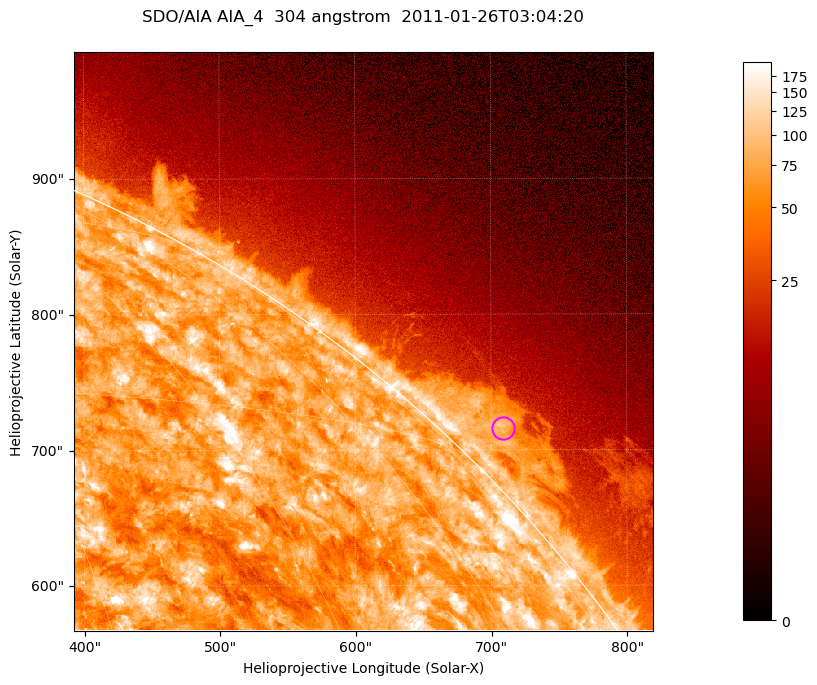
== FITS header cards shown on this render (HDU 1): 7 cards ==
TELESCOP= 'SDO/AIA '           / For AIA: SDO/AIA
INSTRUME= 'AIA_4   '           / For AIA: AIA_ATA1, AIA_ATA2, AIA_ATA3 or AIA_AT
WAVELNTH=                  304 / [angstrom] Wavelength
WAVEUNIT= 'angstrom'           / Wavelength unit: angstrom
DATE-OBS= '2011-01-26T03:04:20.125' / [ISO] Date when observation started; ISO 8
CTYPE1  = 'HPLN-TAN'           / CTYPE1; Typically HPLN
CTYPE2  = 'HPLT-TAN'           / CTYPE2; Typically HPLT

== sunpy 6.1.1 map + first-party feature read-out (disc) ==
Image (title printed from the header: SDO/AIA AIA_4  304 angstrom  2011-01-26T03:04:20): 711 x 711 px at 0.6 arcsec/px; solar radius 975 arcsec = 1624 px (partial field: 2.6% of the solar disc is inside the frame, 42% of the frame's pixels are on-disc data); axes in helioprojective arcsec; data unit not stated in the header (colour bar unlabelled)
Orientation: roll -0.132 deg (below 1 deg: not rotated)
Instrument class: DISC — disc imager (sunpy class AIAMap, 304 A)
Bright regions (active regions / flare kernels): reference = the on-disc median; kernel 7 px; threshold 5 sigma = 120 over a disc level ~74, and >= 1.15x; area >= 505 px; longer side >= 9 px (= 5.4 arcsec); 0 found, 0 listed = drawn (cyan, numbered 1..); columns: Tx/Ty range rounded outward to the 2 arcsec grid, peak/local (2 s.f.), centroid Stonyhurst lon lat
Off-limb structures (1.02-1.3 R_sun): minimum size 252 px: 3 found; the strongest spans PA ~310..320 deg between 1.02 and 1.06 R_sun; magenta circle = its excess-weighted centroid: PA ~315 deg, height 1.03 R_sun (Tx ~708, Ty ~716 arcsec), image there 3.8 x the reference